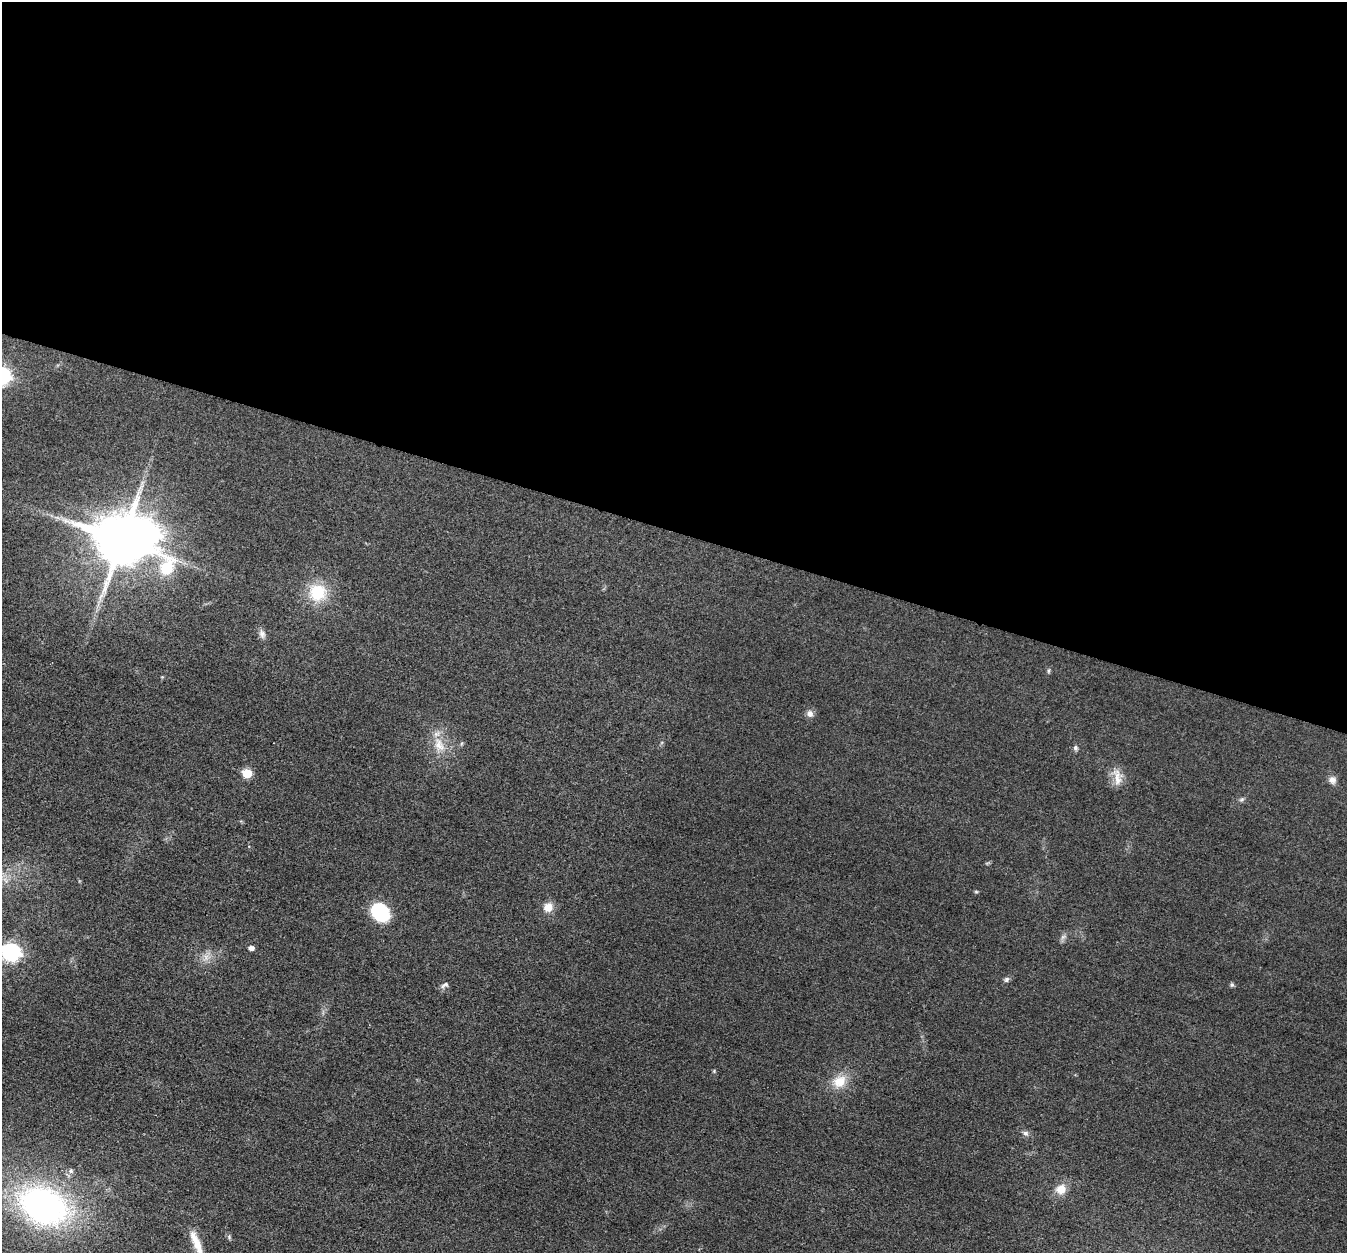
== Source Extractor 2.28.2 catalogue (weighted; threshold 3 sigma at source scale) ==
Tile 3 of 4 x 4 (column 3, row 1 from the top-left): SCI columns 2694-4038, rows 3891-5141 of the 5390 x 5407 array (HDU 1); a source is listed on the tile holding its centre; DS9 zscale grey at full resolution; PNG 1349 x 1255 px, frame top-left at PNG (2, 2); no overlay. Shown black and unused: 42% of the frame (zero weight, under 3 of 4 exposures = <1% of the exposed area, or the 3 px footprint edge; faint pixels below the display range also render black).
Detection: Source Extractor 2.28.2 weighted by HDU 2 'WHT'; one run over the whole footprint, this tile lists its part. Background 0.0314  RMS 0.0049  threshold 0.0219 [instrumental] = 3 sigma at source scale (4.5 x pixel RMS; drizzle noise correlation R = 1.50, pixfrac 1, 0.05/0.05 arcsec/px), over >= 5 px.
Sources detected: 32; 2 inside a brighter object's white glare — not listed; the other 30 listed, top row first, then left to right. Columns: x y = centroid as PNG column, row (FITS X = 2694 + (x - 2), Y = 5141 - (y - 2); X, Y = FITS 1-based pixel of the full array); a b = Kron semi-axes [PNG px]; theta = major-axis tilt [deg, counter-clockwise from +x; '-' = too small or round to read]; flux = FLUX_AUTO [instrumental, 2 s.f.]
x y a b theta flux
121 540 19 13 -31 2700
317 592 19 19 - 19
262 634 12 8 -69 2.2
1049 671 7 3 82 0.7
810 714 9 8 - 2.3
439 745 24 14 -67 9.6
1075 748 7 6 - 1.3
247 773 6 5 - 15
1117 777 25 13 -81 6.4
1332 780 10 9 - 2.6
1242 799 8 4 31 0.97
5 880 11 4 -60 1.9
976 892 6 4 -1 0.55
548 907 11 10 - 5.3
380 912 17 16 - 30
1063 937 9 6 30 1.5
251 948 5 4 - 2.3
10 952 9 7 -18 150
206 957 11 8 -76 3.2
1006 979 7 6 - 1.3
445 985 12 6 25 1.6
1232 985 6 5 - 0.84
714 1071 5 4 - 0.52
839 1081 20 16 30 9.4
1026 1133 8 7 - 1.6
71 1171 7 6 - 1.3
1061 1189 12 11 - 6.3
43 1205 45 31 -23 170
229 1237 6 5 - 0.84
196 1243 36 9 -68 9.4
Isophote crosses this tile's border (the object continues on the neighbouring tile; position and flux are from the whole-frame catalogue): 2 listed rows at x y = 10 952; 196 1243